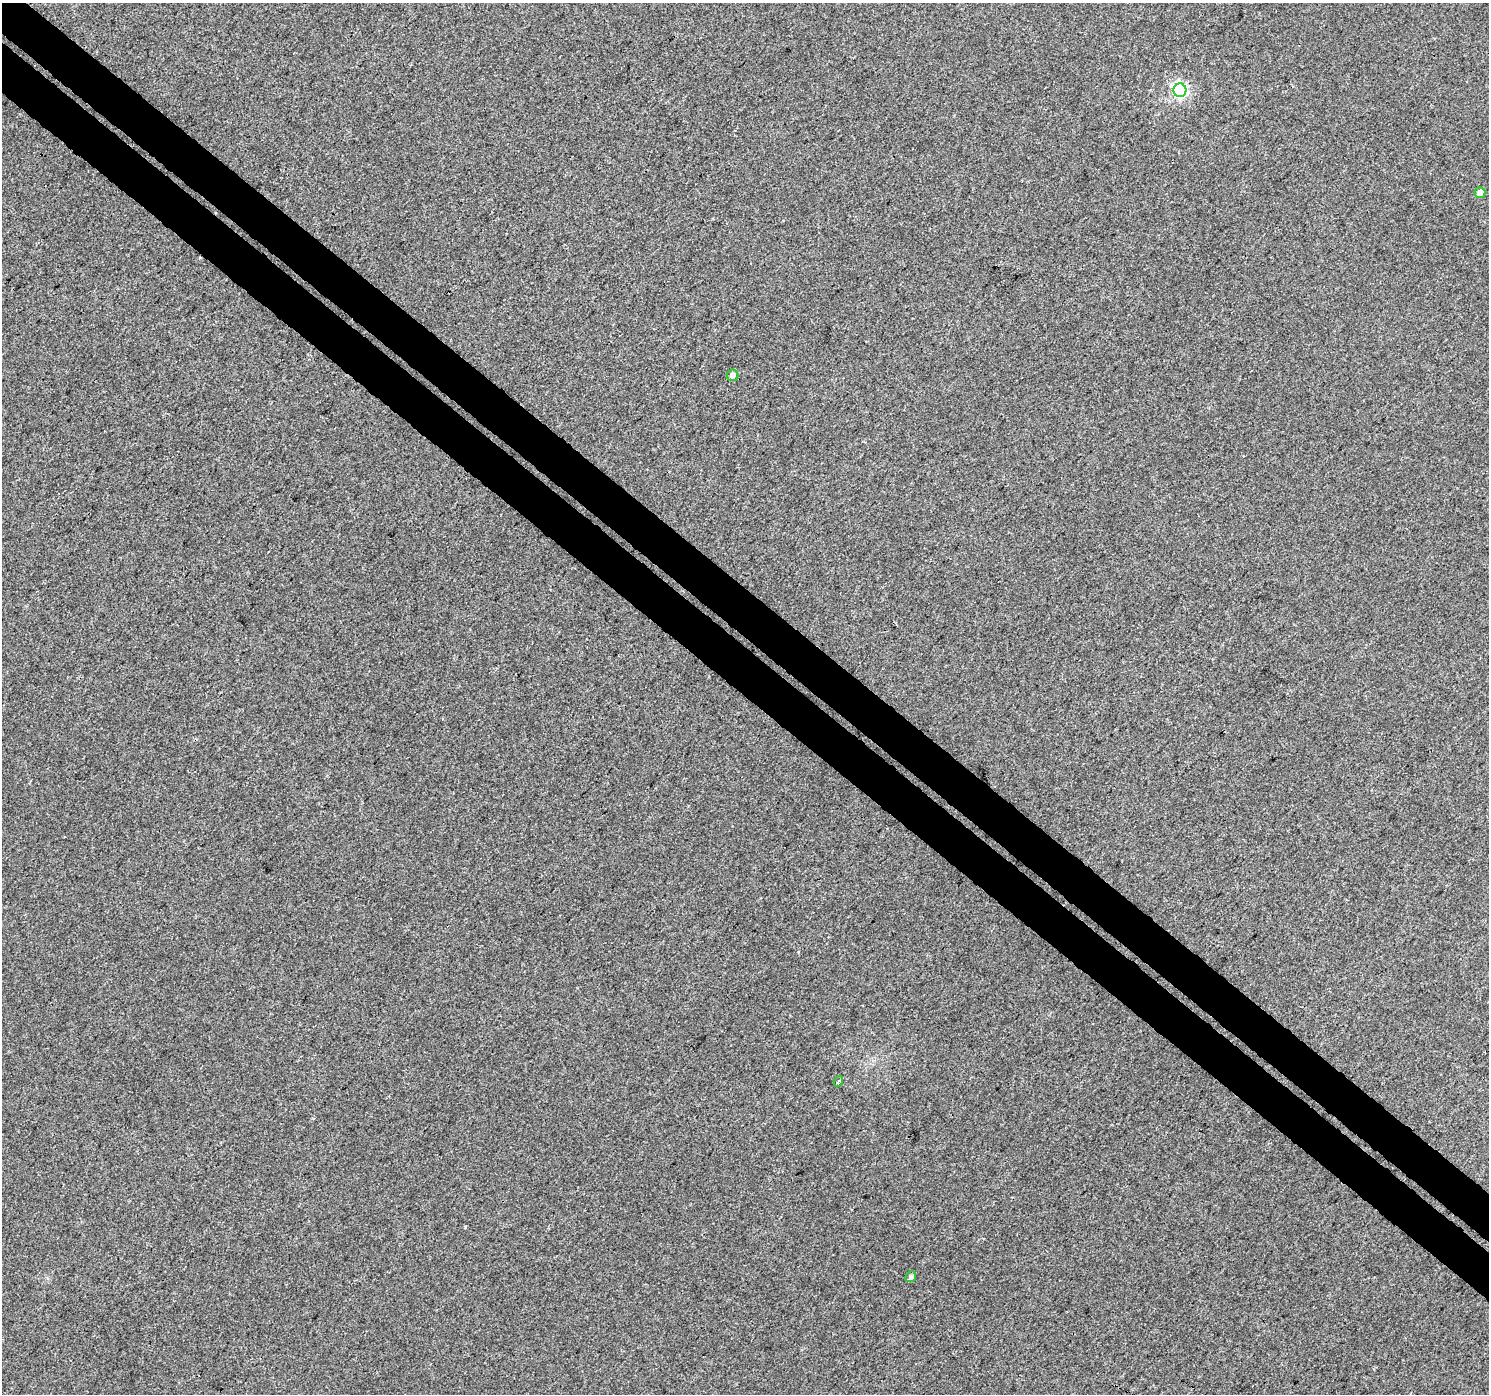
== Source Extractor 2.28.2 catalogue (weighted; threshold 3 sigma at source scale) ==
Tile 11 of 4 x 4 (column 3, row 3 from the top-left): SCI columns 3042-4528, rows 1716-3107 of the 6139 x 6154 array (HDU 1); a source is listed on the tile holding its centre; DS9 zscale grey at full resolution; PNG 1491 x 1396 px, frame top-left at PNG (2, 3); each listed source drawn as its Kron ellipse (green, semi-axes under 4 px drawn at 4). Shown black and unused: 7% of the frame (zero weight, under 3 of 4 exposures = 6% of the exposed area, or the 3 px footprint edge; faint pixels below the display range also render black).
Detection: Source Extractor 2.28.2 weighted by HDU 2 'WHT'; one run over the whole footprint, this tile lists its part. Background 0.0018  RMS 0.0037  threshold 0.0167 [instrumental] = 3 sigma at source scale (4.5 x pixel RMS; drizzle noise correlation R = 1.50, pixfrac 1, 0.0396/0.0396 arcsec/px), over >= 5 px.
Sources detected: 5; all 5 listed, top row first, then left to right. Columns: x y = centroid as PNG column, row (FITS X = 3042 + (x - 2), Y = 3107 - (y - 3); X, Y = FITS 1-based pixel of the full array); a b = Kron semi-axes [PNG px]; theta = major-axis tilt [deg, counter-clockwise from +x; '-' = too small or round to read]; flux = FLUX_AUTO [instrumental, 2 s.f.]
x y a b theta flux
1180 90 7 6 - 82
1480 193 5 5 - 2.6
733 375 6 5 - 1.5
839 1081 5 3 - 0.63
911 1277 6 5 - 1.1